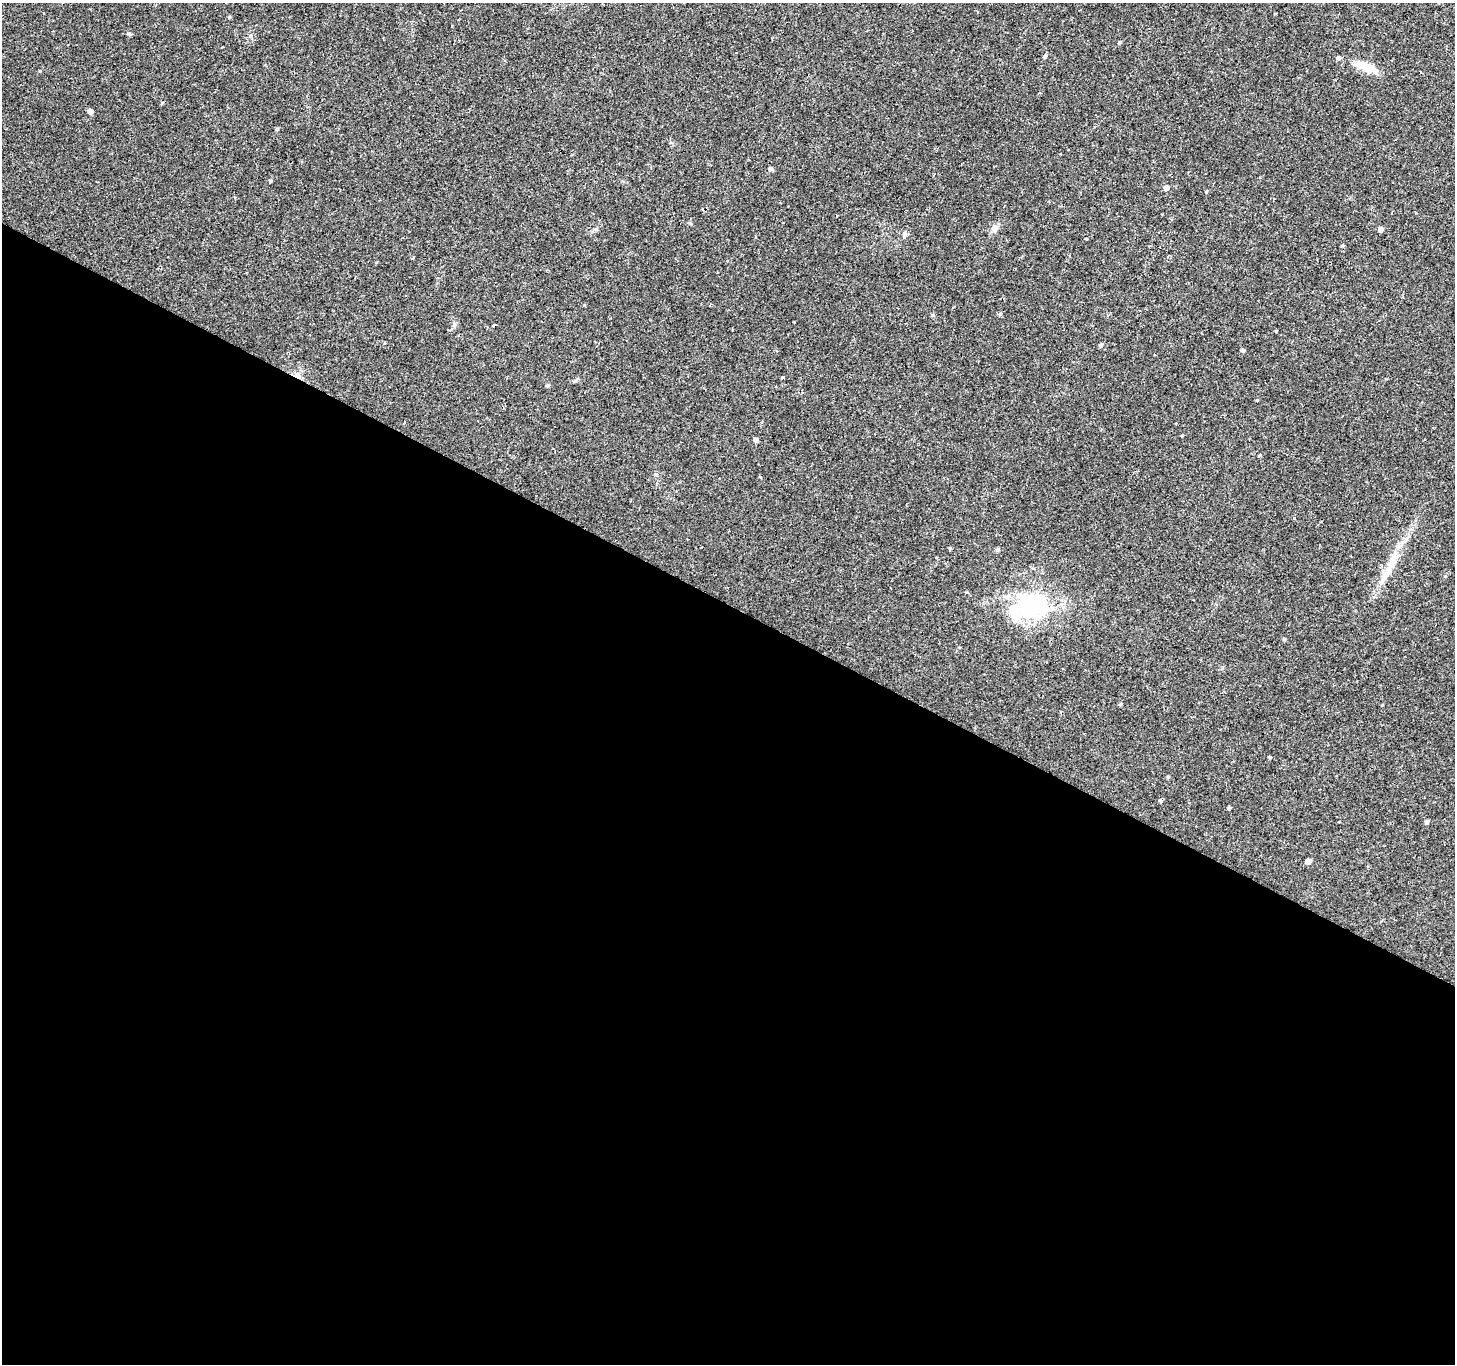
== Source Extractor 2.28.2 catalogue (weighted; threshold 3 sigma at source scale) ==
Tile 14 of 4 x 4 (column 2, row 4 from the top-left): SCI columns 1456-2908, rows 259-1620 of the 5813 x 5898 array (HDU 1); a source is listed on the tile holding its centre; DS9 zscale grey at full resolution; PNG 1457 x 1366 px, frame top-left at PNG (2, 3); no overlay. Shown black and unused: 56% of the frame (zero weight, under 2 of 3 exposures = <1% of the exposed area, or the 3 px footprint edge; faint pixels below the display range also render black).
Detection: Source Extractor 2.28.2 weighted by HDU 2 'WHT'; one run over the whole footprint, this tile lists its part. Background 0.0542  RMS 0.0044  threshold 0.0198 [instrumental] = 3 sigma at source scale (4.5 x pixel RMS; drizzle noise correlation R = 1.50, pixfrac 1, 0.0396/0.0396 arcsec/px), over >= 5 px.
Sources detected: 41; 3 cosmic-ray / hot-pixel residue — not listed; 2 inside a brighter listed object's ellipse — not listed separately; the other 36 listed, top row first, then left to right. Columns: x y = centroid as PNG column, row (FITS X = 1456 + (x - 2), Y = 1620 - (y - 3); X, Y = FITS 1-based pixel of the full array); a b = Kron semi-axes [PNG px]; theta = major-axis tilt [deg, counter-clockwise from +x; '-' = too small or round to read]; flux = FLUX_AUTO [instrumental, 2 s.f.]
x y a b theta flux
452 26 3 2 - 0.71
129 34 6 4 -11 0.67
1119 42 4 4 - 0.45
1045 57 5 4 - 1.2
1366 67 31 11 -22 7.2
90 111 5 5 - 1.9
277 129 5 4 - 0.53
771 169 6 5 - 0.73
270 181 4 4 - 0.51
1166 188 5 4 - 2.7
1206 192 4 4 - 0.39
690 223 5 5 - 0.54
994 228 10 9 - 2.1
1381 229 4 4 - 2
904 234 7 5 86 0.98
1085 239 3 3 - 0.86
932 315 5 5 - 0.54
1101 345 5 4 - 0.85
1243 350 4 4 - 0.92
297 375 11 6 -43 2
783 377 3 3 - 5.1
547 385 5 4 - 0.65
1182 435 4 3 - 0.38
755 440 5 4 - 1.2
950 549 4 4 - 0.5
997 550 5 4 - 0.74
1392 563 36 10 64 9.9
1032 606 46 28 10 47
1284 639 5 4 - 0.5
1120 704 5 3 - 0.54
1270 757 4 3 - 0.48
1168 777 4 4 - 0.48
1160 800 3 3 - 5
1229 808 4 3 - 0.73
1426 822 4 4 - 0.93
1308 861 5 4 - 2.6
Overlapping masked pixels (flux is a lower limit): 1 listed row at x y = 297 375
Unlisted compact peaks at least as high as the median listed source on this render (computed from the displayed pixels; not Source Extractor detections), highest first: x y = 162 103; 1257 400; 40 71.